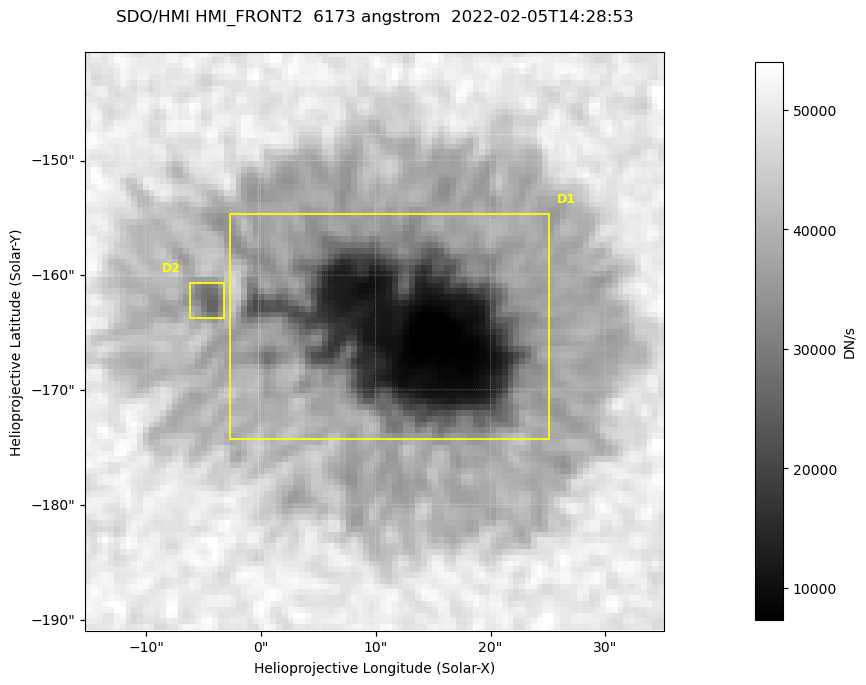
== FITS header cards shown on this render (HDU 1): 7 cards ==
TELESCOP= 'SDO/HMI '           / Telescope
INSTRUME= 'HMI_FRONT2'         / For HMI: HMI_SIDE1, HMI_FRONT2, or HMI_COMBINED
WAVELNTH=                6173. / [angstrom] Wavelength
DATE-OBS= '2022-02-05T14:28:53.500' / [ISO] Observation date {DATE__OBS}
CTYPE1  = 'HPLN-TAN'           / CTYPE1: HPLN
CTYPE2  = 'HPLT-TAN'           / CTYPE2: HPLT
BUNIT   = 'DN/s    '           / Physical Units

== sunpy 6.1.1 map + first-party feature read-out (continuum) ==
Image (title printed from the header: SDO/HMI HMI_FRONT2  6173 angstrom  2022-02-05T14:28:53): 100 x 100 px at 0.504 arcsec/px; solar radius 973 arcsec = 1931 px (partial field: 0.1% of the solar disc is inside the frame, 100% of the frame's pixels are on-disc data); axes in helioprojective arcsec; data unit DN/s (BUNIT, on the colour bar)
Orientation: roll -0.0702 deg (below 1 deg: not rotated)
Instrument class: CONTINUUM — white-light / continuum photospheric image (CONTENT/OBS_TYPE)
Dark features (sunspots / pores): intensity divided by the frame's on-disc median (partial field: no limb-darkening profile); reference = the frame's on-disc median (the 8%-of-disc-diameter window exceeds this field); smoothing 3 px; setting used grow <= 0.8, no closing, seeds <= 0.8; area >= 9 px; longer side >= 3 px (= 1.5 arcsec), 3 px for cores <= 0.7; partial field; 2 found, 2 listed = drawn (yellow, D1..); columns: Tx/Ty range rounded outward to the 2 arcsec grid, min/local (2 s.f., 1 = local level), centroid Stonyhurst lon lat
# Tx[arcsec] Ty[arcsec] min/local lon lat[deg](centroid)
D1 -4..26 -176..-154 0.13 +1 -16
D2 -6..-2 -164..-160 0.62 +0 -16